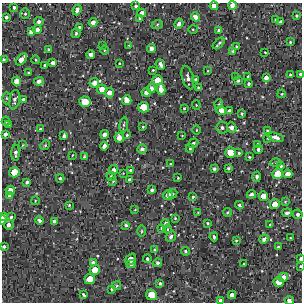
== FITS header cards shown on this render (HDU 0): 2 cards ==
NAXIS1  =                  300 / Width of image
NAXIS2  =                  300 / Height of image

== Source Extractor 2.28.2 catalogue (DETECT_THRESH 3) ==
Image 300 x 300 px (HDU 0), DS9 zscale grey, 1 PNG px = 1 image px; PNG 304 x 304 px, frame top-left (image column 1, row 300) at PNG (2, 3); each listed source drawn as its Kron ellipse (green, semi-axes under 4 px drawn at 4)
Background 1710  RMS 180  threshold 532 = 3 sigma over >= 5 px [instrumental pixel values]
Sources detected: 186; all 186 listed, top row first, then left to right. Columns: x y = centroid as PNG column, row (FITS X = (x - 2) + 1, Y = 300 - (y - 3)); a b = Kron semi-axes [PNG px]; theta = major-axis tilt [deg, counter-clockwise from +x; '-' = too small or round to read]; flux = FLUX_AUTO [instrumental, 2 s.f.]
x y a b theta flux
232 5 4 4 - 85000
136 6 4 4 - 24000
214 6 4 4 - 79000
14 8 3 3 - 22000
77 10 5 3 - 48000
142 13 4 4 - 46000
25 14 5 4 - 20000
297 16 3 3 - 18000
6 17 4 3 - 25000
196 17 5 4 - 75000
140 18 3 3 - 24000
276 20 3 3 - 17000
39 22 4 4 - 34000
93 22 4 4 - 61000
281 22 3 3 - 28000
179 24 5 4 - 46000
157 25 6 4 21 17000
79 27 3 3 - 21000
193 29 4 4 - 14000
37 30 4 4 - 47000
219 30 4 3 - 23000
31 32 4 4 - 51000
76 33 5 3 - 19000
290 42 3 3 - 13000
219 43 7 2 42 22000
103 45 2 2 - 8000
129 45 4 3 - 8700
236 46 3 2 - 12000
151 49 4 4 - 64000
49 50 3 3 - 26000
104 50 4 3 - 10000
233 51 3 3 - 18000
265 52 3 2 - 8300
91 55 4 4 - 60000
4 59 3 3 - 16000
21 59 7 4 49 120000
36 60 4 3 - 9900
53 63 4 4 - 49000
119 63 3 2 - 10000
160 64 5 3 - 45000
45 65 3 2 - 12000
153 70 3 3 - 11000
208 71 3 2 - 8600
28 73 3 2 - 13000
300 74 4 2 - 30000
290 75 3 3 - 18000
248 76 3 3 - 16000
236 77 4 3 - 12000
188 78 12 5 -74 58000
266 78 4 4 - 57000
157 80 5 5 - 160000
196 80 4 3 - 28000
16 81 4 4 - 100000
39 81 5 4 - 53000
238 81 4 3 - 18000
94 83 5 4 - 81000
249 84 3 3 - 21000
198 87 4 3 - 12000
151 88 4 4 - 53000
102 89 4 4 - 120000
161 89 6 4 -79 91000
146 92 5 4 - 53000
109 93 5 5 - 83000
282 94 4 3 - 13000
6 98 6 4 -89 18000
15 100 10 5 81 37000
23 100 4 4 - 41000
127 100 5 4 - 100000
85 102 5 5 - 200000
219 104 5 3 - 10000
196 105 4 4 - 12000
143 107 5 5 - 230000
184 108 3 3 - 11000
221 111 5 4 - 100000
229 111 4 3 - 29000
242 114 3 3 - 16000
6 121 4 4 - 16000
8 125 3 3 - 20000
124 125 7 4 82 21000
143 127 3 3 - 12000
222 128 6 6 - 35000
232 128 5 4 - 51000
40 129 3 3 - 16000
196 130 5 3 - 9900
267 130 3 3 - 12000
5 134 4 3 - 38000
105 134 4 4 - 76000
127 135 3 3 - 10000
64 136 4 3 - 27000
182 136 2 2 - 6900
276 137 8 4 -17 66000
119 138 5 4 - 86000
268 138 3 3 - 15000
193 143 5 4 - 26000
257 144 3 3 - 13000
23 145 3 2 - 9400
45 145 5 4 - 14000
104 146 4 4 - 60000
190 148 4 4 - 14000
142 149 4 4 - 42000
258 149 4 4 - 32000
16 153 8 4 88 34000
231 153 5 5 - 180000
239 153 3 3 - 17000
72 155 3 2 - 7500
84 157 4 3 - 16000
249 157 3 2 - 12000
276 163 5 4 - 17000
170 164 3 2 - 12000
281 166 3 3 - 20000
228 168 4 4 - 18000
214 169 4 3 - 26000
113 170 5 4 - 57000
131 170 4 3 - 24000
14 172 5 5 - 190000
123 173 2 2 - 6700
278 174 5 5 - 180000
288 174 5 4 - 91000
111 176 4 4 - 15000
257 177 5 3 - 25000
60 178 4 4 - 22000
178 178 2 2 - 8800
129 179 4 3 - 15000
113 181 3 3 - 10000
27 182 4 3 - 23000
10 190 5 4 - 120000
152 190 4 3 - 30000
173 194 5 4 - 19000
251 194 4 3 - 34000
10 195 4 4 - 53000
168 195 5 4 - 100000
263 196 5 4 - 120000
193 197 4 3 - 15000
35 201 4 2 - 9300
285 202 4 4 - 12000
275 204 5 4 - 110000
69 205 3 3 - 11000
239 205 4 3 - 24000
135 210 2 2 - 7700
227 212 4 3 - 18000
198 213 4 3 - 13000
287 213 5 3 - 32000
298 214 5 4 - 33000
3 216 4 3 - 50000
11 217 4 4 - 21000
175 218 3 3 - 12000
2 220 4 2 - 46000
39 221 4 3 - 29000
54 221 4 3 - 34000
166 223 4 4 - 31000
208 223 4 3 - 15000
9 225 5 5 - 56000
126 225 4 4 - 24000
270 225 3 3 - 11000
161 228 4 3 - 14000
167 229 5 3 - 13000
142 231 6 4 89 16000
171 236 6 4 51 42000
214 237 4 3 - 22000
290 238 2 2 - 9300
264 239 5 3 - 40000
236 240 3 3 - 11000
4 246 3 3 - 26000
278 247 4 3 - 14000
155 250 4 3 - 20000
185 251 4 4 - 17000
131 259 6 4 56 120000
147 259 4 4 - 26000
300 259 4 2 - 33000
93 263 4 3 - 33000
157 263 4 4 - 29000
131 264 4 4 - 32000
243 264 2 2 - 8200
300 266 2 2 - 8800
95 270 5 5 - 150000
283 277 5 4 - 71000
90 279 5 5 - 170000
279 282 5 5 - 150000
160 283 3 3 - 23000
117 286 4 4 - 16000
112 289 3 3 - 20000
84 295 4 3 - 23000
151 295 5 5 - 200000
232 295 4 4 - 61000
220 300 4 3 - 32000
289 301 5 3 - 74000
At the frame edge (FLAGS 8, measured only in part): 11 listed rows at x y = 232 5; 214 6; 4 59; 300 74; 3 216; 2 220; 4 246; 300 259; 300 266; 220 300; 289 301